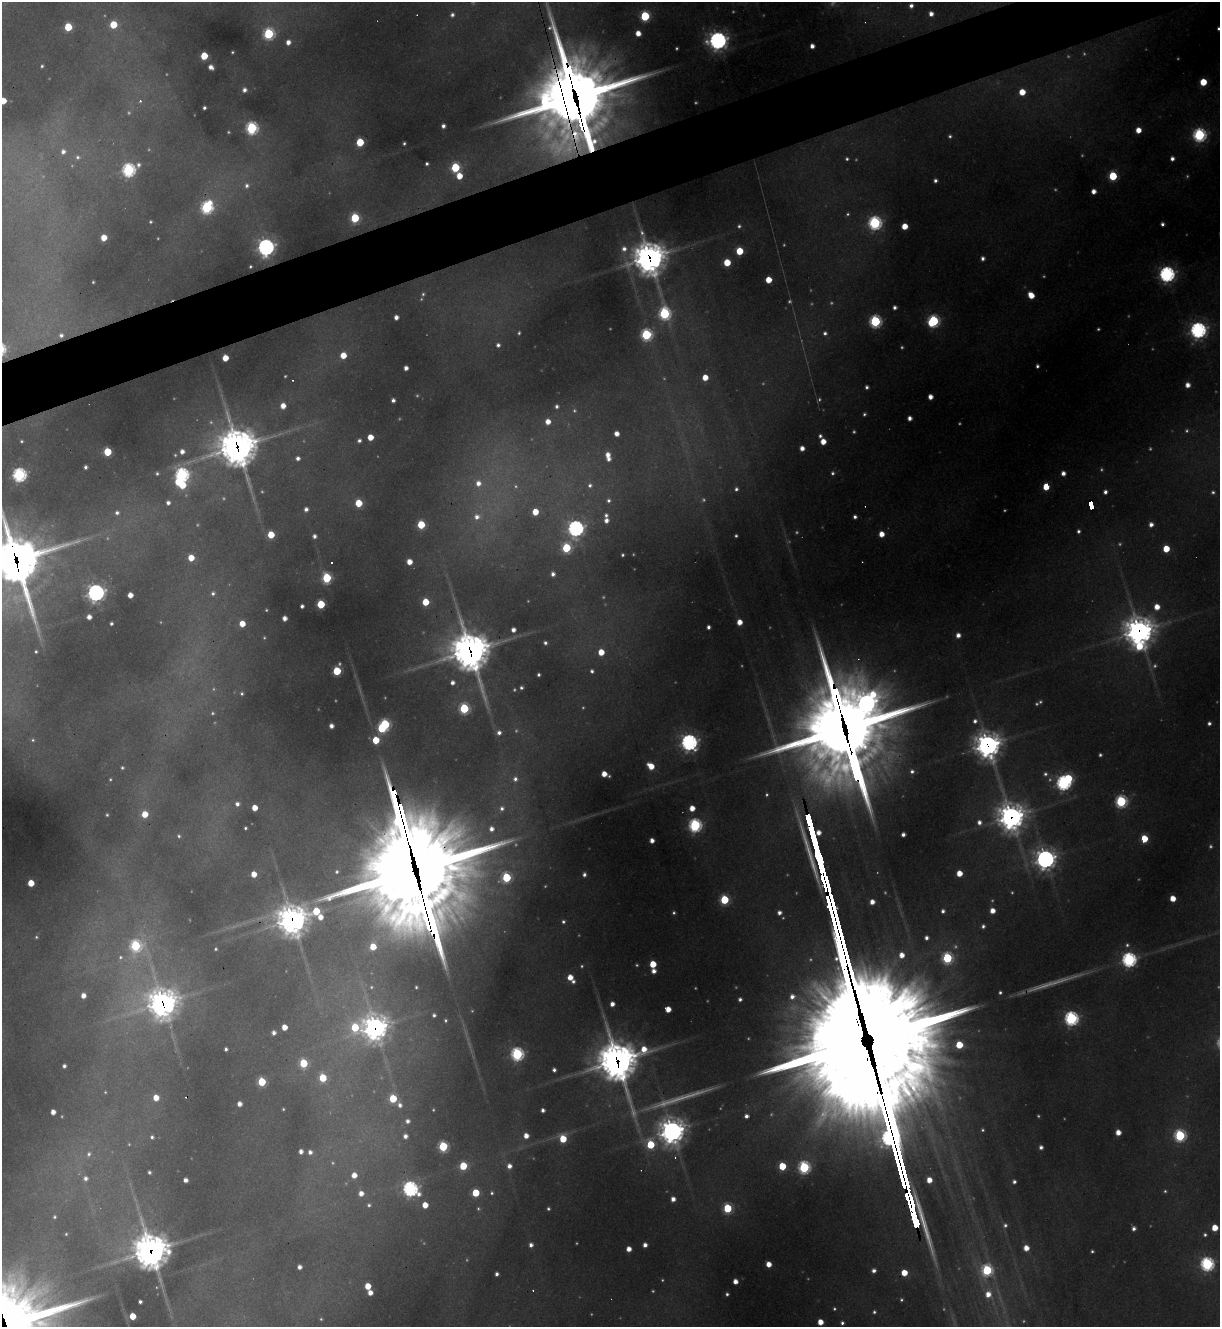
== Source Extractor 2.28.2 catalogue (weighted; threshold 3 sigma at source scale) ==
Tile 10 of 4 x 4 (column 2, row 3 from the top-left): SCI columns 1485-2702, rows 1326-2650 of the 5283 x 5299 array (HDU 1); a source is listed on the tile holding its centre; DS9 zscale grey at full resolution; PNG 1222 x 1329 px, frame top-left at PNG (2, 2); no overlay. Shown black and unused: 4% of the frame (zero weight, under 3 of 4 exposures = <1% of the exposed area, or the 3 px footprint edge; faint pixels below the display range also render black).
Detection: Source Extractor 2.28.2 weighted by HDU 2 'WHT'; one run over the whole footprint, this tile lists its part. Background 0.287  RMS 0.011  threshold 0.0512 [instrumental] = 3 sigma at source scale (4.5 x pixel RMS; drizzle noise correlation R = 1.50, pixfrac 1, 0.05/0.05 arcsec/px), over >= 5 px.
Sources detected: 467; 115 too faint to see at this stretch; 3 inside a brighter object's white glare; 8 cosmic-ray / hot-pixel residue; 4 long thin detections or spike segments (spike, bleed or trail) — not listed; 2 inside a brighter listed object's ellipse — not listed separately; the other 335 listed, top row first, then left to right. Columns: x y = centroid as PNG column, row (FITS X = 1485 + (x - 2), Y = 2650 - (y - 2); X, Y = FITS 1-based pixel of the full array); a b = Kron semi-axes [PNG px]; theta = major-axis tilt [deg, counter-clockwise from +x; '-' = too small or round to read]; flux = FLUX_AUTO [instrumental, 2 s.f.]
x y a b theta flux
911 6 6 5 - 7.1
931 14 5 5 - 9.7
452 15 5 5 - 4.6
645 16 6 5 - 120
113 24 5 5 - 55
68 27 5 5 - 68
1219 29 3 3 - 3.3
638 33 5 4 - 16
269 34 6 6 - 170
718 40 8 8 - 740
288 42 5 5 - 11
812 46 4 4 - 8.8
232 52 3 3 - 1.9
204 56 5 5 - 52
42 66 3 3 - 2.1
211 67 5 4 - 9.6
1203 82 5 5 - 45
244 90 6 6 - 7
1022 92 5 5 - 30
575 99 46 30 -78 15000
3 101 5 5 - 26
140 101 4 3 - 4.5
204 108 4 3 - 3.8
443 126 4 4 - 6.5
252 128 6 6 - 240
1138 130 5 5 - 20
1199 135 6 6 - 300
950 136 4 4 - 3
360 142 5 5 - 65
404 143 3 3 - 2.8
63 151 7 7 - 8.6
78 157 8 7 - 6.1
847 159 5 5 - 3.2
1172 159 4 4 - 6.7
427 164 4 3 - 3.2
455 167 6 5 - 100
129 170 7 6 - 310
459 176 5 5 - 26
1113 176 5 5 - 94
935 180 4 4 - 4.7
247 186 9 9 - 10
1094 191 4 4 - 11
207 207 7 6 - 240
355 218 6 5 - 97
150 222 3 3 - 2.2
875 223 6 6 - 330
1162 224 4 4 - 4.5
739 226 5 5 - 3.4
904 226 5 5 - 27
104 238 5 5 - 27
266 247 7 7 - 720
624 249 9 8 - 11
739 251 5 5 - 52
649 258 13 12 - 2600
983 258 5 4 - 6
727 262 5 5 - 48
250 266 3 3 - 2.3
1167 274 7 7 - 570
768 280 5 5 - 29
93 282 3 3 - 1.7
423 294 7 5 57 3.3
1031 295 6 5 - 28
895 307 4 4 - 6
664 313 9 6 -78 230
396 317 4 4 - 9.2
875 321 6 6 - 230
933 321 7 6 - 220
1198 330 7 7 - 560
519 333 5 4 - 2.5
825 333 5 5 - 4.8
61 335 8 8 - 9.5
646 335 6 6 - 200
498 345 5 5 - 5.2
343 355 5 5 - 28
225 358 5 5 - 26
1037 366 4 3 - 3.7
406 368 4 4 - 8.8
705 377 5 5 - 25
1188 385 5 5 - 12
867 387 4 4 - 4.3
930 397 5 4 - 12
393 400 4 4 - 5.4
283 406 6 5 - 17
557 406 4 4 - 4.6
864 414 5 4 - 3
910 418 4 4 - 8.6
548 422 5 5 - 16
617 433 5 4 - 12
820 436 4 4 - 4.2
370 437 5 5 - 25
21 441 3 3 - 1.9
359 441 5 4 - 4.5
823 441 5 5 - 21
237 447 16 15 - 3900
802 448 4 4 - 11
182 451 5 5 - 10
107 452 5 5 - 73
608 455 6 6 - 13
298 458 6 6 - 7.1
85 467 4 3 - 4.2
1063 473 5 4 - 9.6
19 475 6 6 - 370
182 475 7 7 - 380
478 483 10 9 - 18
181 484 12 6 -36 86
590 485 7 7 - 6
1046 487 5 5 - 37
736 489 5 5 - 3.9
1105 492 5 4 - 6.2
1213 492 5 4 - 3.2
609 500 6 6 - 4.7
168 503 5 4 - 6.1
358 503 5 5 - 52
1091 505 8 4 -77 150
306 509 5 4 - 6.7
535 512 5 5 - 30
117 513 7 6 - 5.8
606 515 6 5 - 4.4
477 517 13 10 17 19
855 517 4 4 - 4.8
606 520 5 5 - 8.5
1151 524 5 5 - 8.6
421 525 5 5 - 71
575 528 7 7 - 560
1078 531 5 4 - 4
881 534 5 5 - 18
271 535 5 5 - 44
314 536 4 4 - 6.2
736 536 4 3 - 2.5
566 548 6 6 - 110
1166 549 5 5 - 38
622 555 3 3 - 2.8
191 558 5 5 - 26
16 560 26 22 -76 6900
332 562 3 3 - 2.2
409 562 5 5 - 18
553 574 4 4 - 6.7
327 578 6 5 - 130
96 593 7 7 - 740
213 593 6 6 - 4.1
130 595 4 4 - 15
425 602 5 5 - 42
321 604 5 5 - 80
302 606 4 4 - 5.1
1157 607 6 5 - 20
89 617 4 4 - 10
285 618 4 4 - 11
739 622 5 5 - 18
111 623 3 3 - 3.5
242 624 5 5 - 27
708 627 4 4 - 5.3
513 630 4 4 - 9.4
1139 631 11 11 - 2200
958 635 5 5 - 10
545 643 4 4 - 4.3
1139 646 12 8 -22 56
36 651 4 4 - 2.4
470 651 17 14 -70 3500
601 652 5 5 - 29
337 671 6 5 - 87
592 671 4 4 - 3.7
539 675 3 3 - 3.3
452 683 5 5 - 7.3
521 688 4 3 - 3.4
242 693 4 4 - 2.5
866 703 12 10 47 920
464 708 6 6 - 130
975 721 7 6 - 6.4
1209 723 4 4 - 4.3
385 724 6 6 - 160
331 726 4 4 - 9
845 729 63 28 -76 24000
499 733 6 6 - 7
33 740 6 6 - 3.2
376 740 8 5 60 50
689 742 7 7 - 600
988 745 11 10 - 1400
1100 755 4 3 - 3.3
651 766 7 5 -43 28
122 768 5 4 - 2.6
912 771 6 5 - 4.9
604 774 7 5 -24 21
1045 774 7 6 - 4.8
110 779 4 4 - 1.9
515 779 8 7 - 7.6
1063 783 7 6 - 450
1121 801 6 6 - 210
237 804 5 5 - 6.3
255 808 5 4 - 21
502 808 8 8 - 7.6
692 808 5 5 - 18
145 814 6 5 - 31
107 815 3 3 - 2.1
1011 817 12 11 - 1600
979 822 7 7 - 9.4
695 825 6 6 - 310
245 828 4 3 - 2.6
491 829 7 7 - 11
903 834 4 4 - 6.8
179 836 5 5 - 2.9
1144 839 5 5 - 57
652 840 4 4 - 10
1045 859 8 8 - 1000
415 867 103 33 -76 42000
337 872 5 5 - 3.2
959 873 5 5 - 24
254 874 5 4 - 21
584 875 5 4 - 5
506 877 6 6 - 120
31 883 5 5 - 33
1173 898 5 4 - 23
724 900 6 5 - 99
872 902 5 4 - 13
943 911 4 4 - 4.9
992 911 5 5 - 16
317 912 15 8 -44 78
779 913 4 4 - 7.2
292 920 12 12 - 2100
563 922 5 5 - 4
983 926 5 4 - 4.5
36 937 4 4 - 1.9
926 938 4 4 - 6.6
1127 945 7 7 - 4.3
136 946 11 9 -53 160
373 946 7 6 - 35
216 949 4 4 - 2.4
902 955 6 5 - 17
120 957 8 7 - 6.7
947 958 6 6 - 160
1129 960 6 6 - 420
653 964 5 5 - 40
654 971 4 4 - 9.5
570 977 5 5 - 19
573 981 5 4 - 4.7
416 987 3 3 - 2
1000 992 4 4 - 3.2
83 996 5 4 - 12
792 997 7 7 - 11
740 999 4 4 - 4.4
162 1003 14 13 - 1700
612 1004 4 4 - 10
668 1009 5 4 - 21
434 1015 4 4 - 3.9
1071 1018 6 6 - 380
445 1020 4 4 - 2.4
284 1027 5 4 - 20
355 1027 10 7 69 77
375 1028 12 10 -82 1300
274 1033 4 4 - 6.9
860 1036 105 46 -81 44000
959 1045 5 5 - 47
226 1049 4 4 - 3.8
517 1054 6 6 - 290
617 1061 19 16 -78 3500
303 1063 6 5 - 82
64 1066 4 4 - 4.5
554 1070 4 4 - 4.9
323 1078 6 5 - 59
262 1082 5 5 - 79
105 1092 4 4 - 1.6
156 1098 5 5 - 22
393 1098 5 5 - 65
239 1104 4 4 - 10
400 1105 8 6 -67 6.8
283 1109 3 3 - 1.7
433 1110 3 2 - 1.5
543 1110 4 4 - 6.3
53 1112 4 4 - 13
746 1116 4 4 - 6.4
408 1121 5 5 - 6.1
982 1130 4 4 - 2.3
672 1131 10 9 - 1600
1118 1132 5 4 - 17
1180 1135 6 6 - 200
405 1136 5 4 - 7.8
526 1136 5 5 - 15
152 1137 4 4 - 3.8
563 1139 6 5 - 48
650 1144 7 7 - 73
443 1146 6 5 - 130
1041 1147 4 4 - 6.3
301 1151 4 4 - 8.4
310 1152 6 5 - 7.4
89 1154 10 8 74 7.7
463 1166 5 5 - 60
509 1166 6 5 - 10
782 1166 5 5 - 59
804 1167 6 6 - 220
149 1172 4 3 - 3.4
354 1175 5 5 - 17
85 1178 7 7 - 7.6
185 1180 4 4 - 7.6
929 1180 5 5 - 20
1014 1182 4 4 - 4.8
410 1189 7 6 - 480
1165 1191 5 4 - 2.4
361 1193 5 5 - 13
476 1193 5 5 - 57
492 1193 4 4 - 2.6
673 1199 4 4 - 11
369 1205 6 6 - 3.6
425 1205 5 4 - 24
727 1208 6 5 - 98
548 1209 4 4 - 3
54 1217 5 4 - 2.7
1005 1225 6 6 - 4.7
1134 1228 4 4 - 6.6
1215 1228 5 5 - 31
66 1234 4 3 - 1.7
1205 1235 6 5 - 3.8
531 1245 5 5 - 6.9
645 1245 4 4 - 8.3
1026 1248 5 5 - 19
629 1249 4 4 - 14
151 1250 14 13 - 2700
1092 1251 3 3 - 2.5
769 1264 5 4 - 18
1207 1264 6 6 - 320
299 1267 4 4 - 8.1
874 1270 4 4 - 6.5
987 1270 7 6 - 170
904 1273 5 5 - 31
497 1274 4 4 - 5.1
735 1281 4 4 - 12
368 1286 5 5 - 33
370 1293 5 4 - 13
727 1294 4 4 - 3
988 1294 8 7 - 19
901 1300 4 3 - 2.4
140 1302 4 3 - 4.4
874 1312 5 4 - 2.9
133 1316 5 5 - 36
321 1319 4 4 - 2
820 1322 5 5 - 22
842 1323 4 4 - 3.9
Overlapping masked pixels (flux is a lower limit): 17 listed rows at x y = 575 99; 649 258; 237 447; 1091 505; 16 560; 1139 631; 470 651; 845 729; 988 745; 1011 817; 415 867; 292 920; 162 1003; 375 1028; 860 1036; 617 1061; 151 1250
Isophote crosses this tile's border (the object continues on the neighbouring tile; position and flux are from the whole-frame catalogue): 5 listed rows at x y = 1219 29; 575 99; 3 101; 16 560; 1207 1264